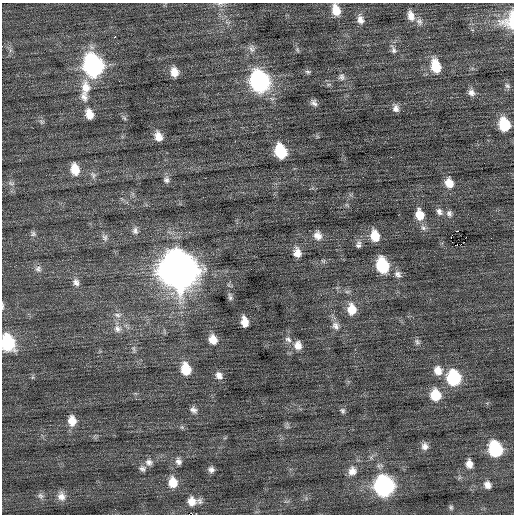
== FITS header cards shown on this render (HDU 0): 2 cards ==
NAXIS1  =                  512 / Axis length
NAXIS2  =                  512 / Axis length

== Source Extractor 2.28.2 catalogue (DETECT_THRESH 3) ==
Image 512 x 512 px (HDU 0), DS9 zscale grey, 1 PNG px = 1 image px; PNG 516 x 516 px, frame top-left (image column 1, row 512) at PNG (2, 3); no overlay
Background 0.0784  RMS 0.74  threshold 2.21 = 3 sigma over >= 5 px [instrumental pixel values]
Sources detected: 93; all 93 listed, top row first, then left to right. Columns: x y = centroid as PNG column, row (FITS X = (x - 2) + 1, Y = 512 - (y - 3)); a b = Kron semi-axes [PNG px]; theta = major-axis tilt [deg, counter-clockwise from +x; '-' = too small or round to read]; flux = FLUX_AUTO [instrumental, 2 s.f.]
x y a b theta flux
220 4 10 5 7 140
336 10 12 8 -75 690
411 16 13 8 -73 400
360 20 13 8 -75 330
509 21 24 19 61 1200
419 22 11 8 -58 220
114 37 3 3 - 420
252 49 11 8 -78 240
297 50 7 4 -71 82
393 50 14 7 -64 240
93 66 14 11 -74 14000
436 66 16 10 -74 1100
174 72 10 8 -79 490
308 72 7 5 -15 100
342 77 9 9 - 210
260 81 14 11 -73 13000
329 84 6 4 18 73
507 86 8 7 - 150
86 87 20 12 -90 890
471 93 10 9 - 260
84 97 14 9 -60 370
314 103 8 7 - 200
396 108 10 8 -80 260
89 114 12 8 -71 520
124 118 7 4 -45 84
42 122 7 6 - 110
504 125 12 9 -74 1800
158 136 11 8 -70 460
281 151 12 9 -72 2300
75 169 13 9 -77 790
93 175 11 7 -58 190
166 180 9 8 - 190
11 183 10 5 -12 140
449 183 12 9 -74 600
439 212 10 8 -55 230
449 213 10 8 -71 200
419 215 13 9 -76 700
423 228 8 7 - 190
135 231 10 8 -82 210
458 231 2 2 - 2000
33 234 8 7 - 130
318 236 11 10 - 400
375 236 12 9 -79 840
105 237 11 7 -63 190
451 237 2 2 - 510
491 238 2 2 - 130
358 245 10 7 74 180
456 245 4 2 - 90
297 253 12 9 -80 450
323 261 6 5 - 82
382 265 13 9 -73 2700
38 269 9 9 - 210
179 270 17 14 -68 120000
398 274 11 9 -35 260
76 282 11 9 -63 270
347 291 8 4 8 110
230 297 10 6 -76 140
2 306 11 3 -88 88
352 309 14 11 -84 770
117 315 12 6 -2 240
244 322 9 6 -79 540
336 326 12 10 -60 340
117 329 12 11 - 390
288 339 10 7 -33 220
213 340 11 9 -69 550
417 342 9 7 -49 150
8 343 14 10 -76 3100
298 345 11 9 -82 420
133 349 10 5 -79 150
186 369 12 9 -74 1100
438 370 12 10 -69 530
219 375 10 8 -55 290
454 378 11 10 - 3900
435 395 11 10 - 1300
193 410 10 7 -42 200
342 411 8 6 -47 120
72 421 12 9 -84 600
425 446 9 9 - 280
495 449 11 9 -75 3900
178 461 10 7 -68 210
149 462 11 9 -21 280
469 464 10 7 -82 350
142 469 10 8 -23 180
211 470 8 7 - 200
352 471 12 11 - 420
173 482 12 10 -82 750
384 485 12 11 - 14000
487 485 8 7 - 270
41 496 10 8 -31 180
61 496 12 10 -78 390
192 501 8 7 - 450
199 501 10 8 -31 200
451 507 6 5 - 77
At the frame edge (FLAGS 8, measured only in part): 5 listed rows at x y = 220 4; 336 10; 509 21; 2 306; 8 343